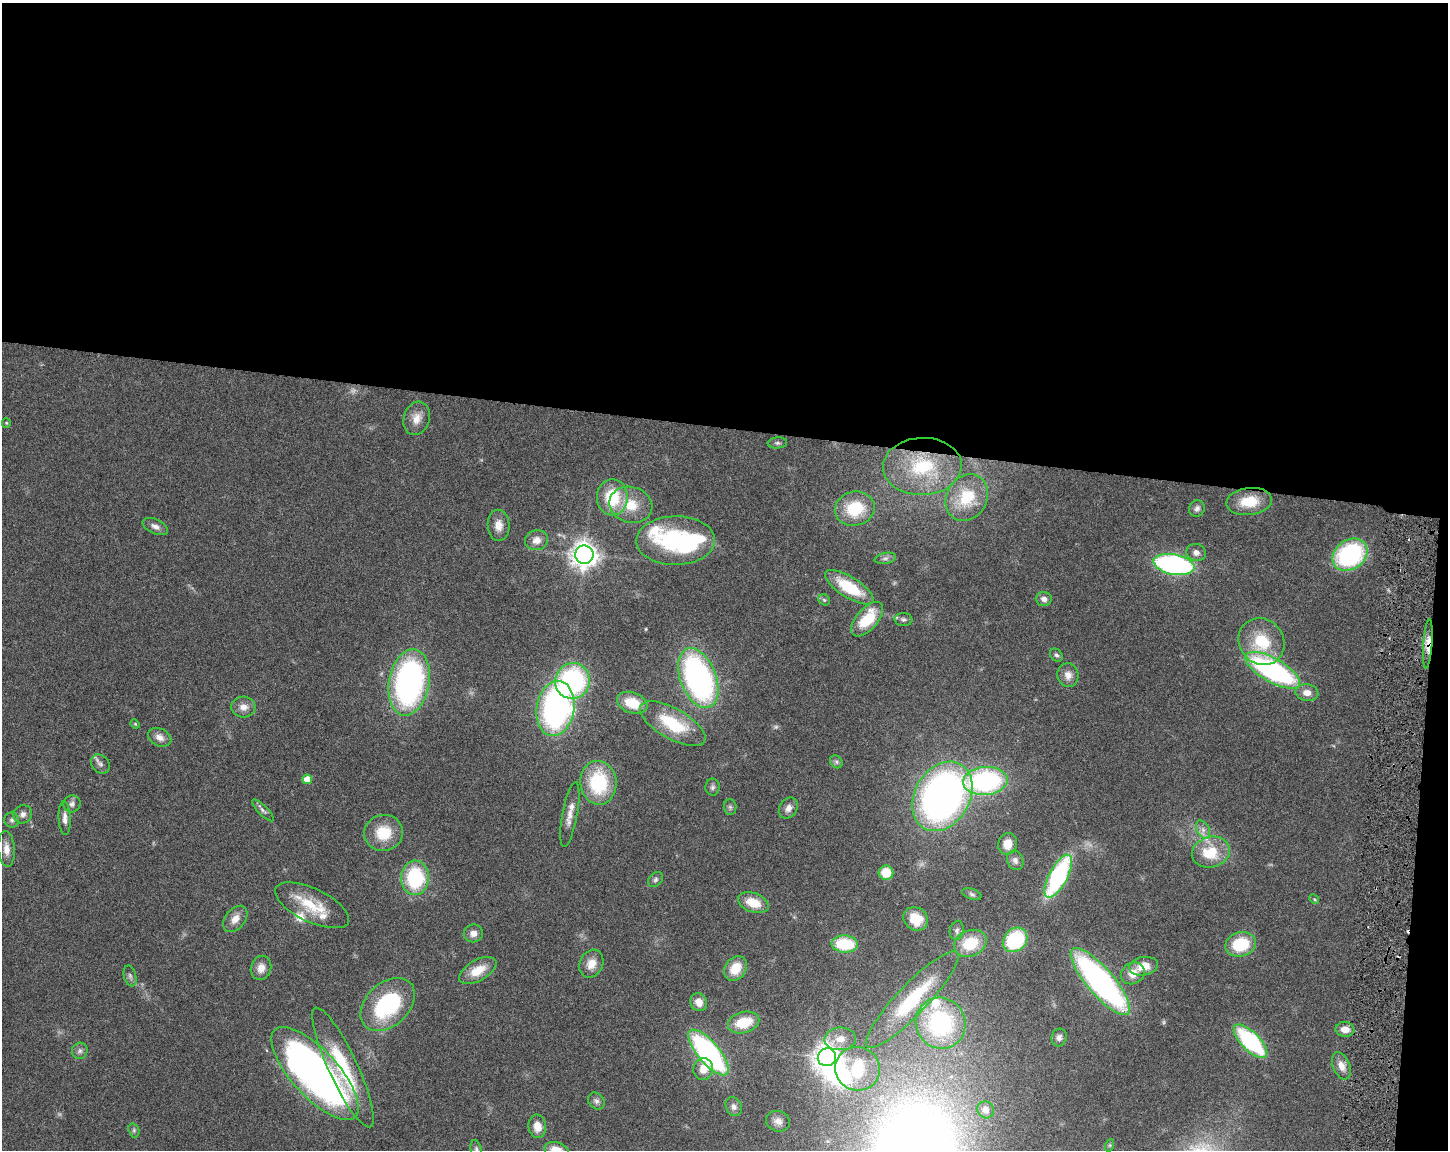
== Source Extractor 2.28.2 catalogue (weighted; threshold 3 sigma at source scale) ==
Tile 3 of 3 x 4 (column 3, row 1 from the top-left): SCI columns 3114-4559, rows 3446-4593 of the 4668 x 4598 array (HDU 1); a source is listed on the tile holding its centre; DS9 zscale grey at full resolution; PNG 1450 x 1152 px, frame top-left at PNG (2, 3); each listed source drawn as its Kron ellipse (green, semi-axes under 4 px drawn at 4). Shown black and unused: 38% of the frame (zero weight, under 3 of 6 exposures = <1% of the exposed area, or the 3 px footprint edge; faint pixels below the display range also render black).
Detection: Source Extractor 2.28.2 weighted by HDU 2 'WHT'; one run over the whole footprint, this tile lists its part. Background 0.105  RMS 0.0046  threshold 0.0189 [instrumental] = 3 sigma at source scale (4.09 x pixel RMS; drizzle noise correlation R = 1.36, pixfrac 0.8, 0.05/0.05 arcsec/px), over >= 5 px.
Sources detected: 121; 2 too faint to see at this stretch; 3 inside a brighter object's white glare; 1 cosmic-ray / hot-pixel residue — neither listed nor drawn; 5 inside a brighter listed object's ellipse — not listed separately; the other 110 listed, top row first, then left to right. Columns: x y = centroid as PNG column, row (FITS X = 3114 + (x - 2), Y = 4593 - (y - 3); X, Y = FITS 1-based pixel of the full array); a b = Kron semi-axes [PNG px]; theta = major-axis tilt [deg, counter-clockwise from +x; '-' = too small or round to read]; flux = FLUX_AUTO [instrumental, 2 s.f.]
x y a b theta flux
417 418 17 13 72 4.9
6 423 5 4 - 0.48
777 443 10 5 5 1.1
922 466 39 28 2 33
612 497 18 15 90 19
967 497 24 20 60 19
1249 501 23 13 7 12
631 505 22 18 -17 12
1197 508 8 7 - 1.7
855 509 20 17 14 18
499 525 15 11 -87 4.3
155 527 14 7 -24 2.4
537 540 11 10 - 3.7
676 540 39 24 1 47
1196 552 10 8 -13 2.3
584 555 9 9 - 430
1350 555 19 14 34 57
885 558 11 5 10 1.3
1174 564 21 10 -11 88
849 587 28 10 -32 20
1044 599 8 7 - 2.2
824 600 6 5 - 0.78
867 619 21 10 49 16
903 619 9 6 -5 1.3
1261 642 24 22 -52 19
1428 644 25 4 86 5.4
1056 655 7 5 -46 1
1273 670 31 12 -29 91
1068 675 12 10 -77 3.5
698 678 31 18 -68 130
573 681 18 17 - 63
409 682 33 20 80 120
1307 693 11 8 -8 3.7
632 703 16 10 -20 11
243 707 12 10 -5 3.6
555 708 28 19 81 120
135 724 5 4 - 0.47
673 724 37 15 -30 23
160 737 12 8 -26 3.1
836 762 7 5 -46 0.98
100 764 10 8 -47 1.9
307 779 5 4 - 5.8
985 781 22 14 5 73
598 783 22 18 -84 30
713 787 8 7 - 1.3
942 796 37 27 60 210
72 804 9 8 - 1.8
730 807 8 6 -88 1.1
788 808 11 8 54 2.7
263 810 14 5 -45 1.3
23 814 9 8 - 2.1
570 814 33 7 80 4.7
65 818 17 6 -87 2.9
12 820 7 7 - 1.3
1203 830 10 6 -64 2
383 833 19 18 - 14
1008 844 11 9 69 5.9
6 849 18 8 -86 4.1
1211 852 19 15 16 16
1015 860 10 8 -65 1.9
886 873 7 7 - 9.5
1058 876 24 9 62 64
415 878 17 14 87 35
655 880 8 6 46 1.2
972 894 10 5 -19 1.2
1314 899 5 4 - 0.5
753 903 16 9 -19 9
312 905 40 16 -25 16
235 919 15 10 51 4.1
916 919 13 11 -36 8.2
957 930 10 7 81 1.4
473 933 9 8 - 2.7
1015 940 13 11 45 34
970 943 17 13 23 15
845 944 13 8 -5 20
1241 944 15 12 15 19
591 964 14 11 64 5.2
1144 966 14 9 10 6.9
261 968 12 10 74 4
735 968 13 10 53 8.8
478 970 20 10 29 8.6
1133 973 12 10 32 5.3
130 976 10 6 -75 1.4
1100 981 43 13 -49 140
912 1000 65 15 46 35
699 1002 9 8 - 4.3
388 1004 31 21 43 48
744 1022 16 10 15 14
941 1023 26 24 -60 58
1345 1029 9 7 -7 4
1059 1037 9 7 75 1.6
840 1039 16 11 4 6
1250 1041 22 9 -45 50
80 1051 8 7 - 1.6
708 1053 28 10 -50 99
827 1057 9 9 - 400
1341 1066 14 8 -68 4.2
343 1067 66 14 -65 31
703 1069 11 10 - 5.4
858 1069 22 22 - 27
315 1073 59 23 -48 240
596 1101 9 7 -48 1.7
734 1107 10 8 -64 2
986 1110 9 8 - 2.4
778 1121 12 10 -18 3
537 1126 12 9 -83 4.8
134 1130 7 5 -71 0.83
1110 1145 6 4 71 0.62
476 1149 9 5 -74 1.1
556 1150 12 8 -16 7.2
Overlapping masked pixels (flux is a lower limit): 1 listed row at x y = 1428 644
Isophote crosses this tile's border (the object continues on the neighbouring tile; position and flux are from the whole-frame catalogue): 2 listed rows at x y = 476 1149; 556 1150